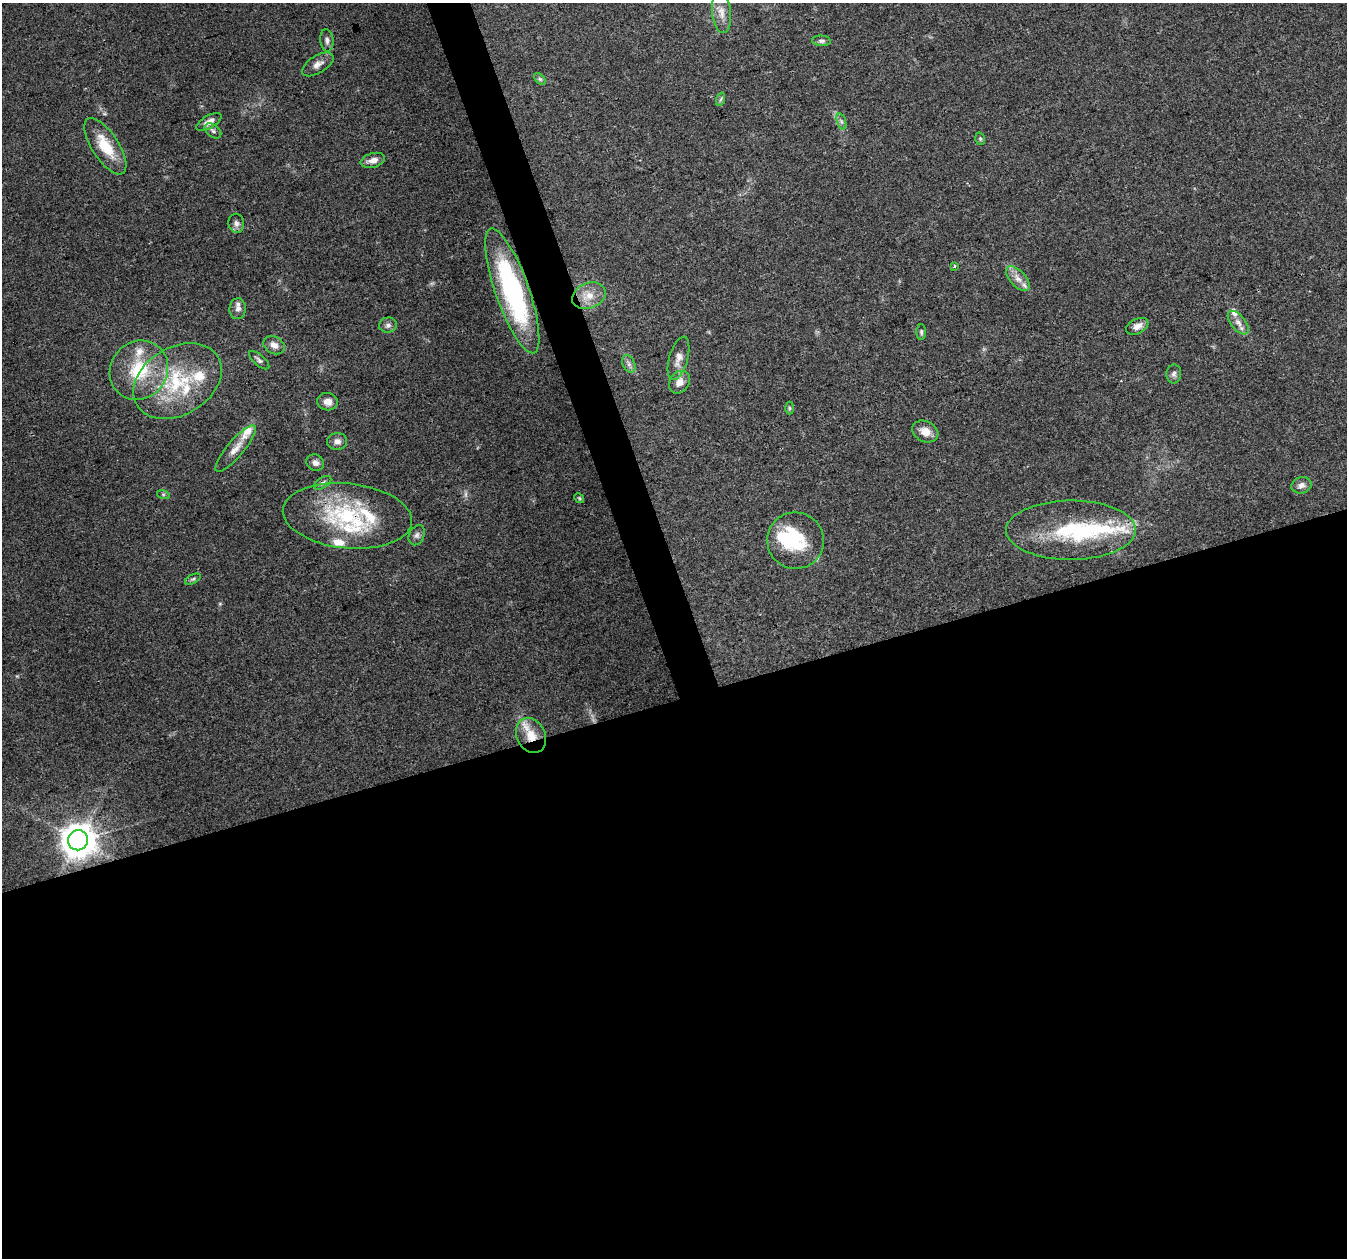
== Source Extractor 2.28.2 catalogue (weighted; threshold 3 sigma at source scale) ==
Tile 15 of 4 x 4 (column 3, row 4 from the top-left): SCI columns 2692-4036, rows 120-1375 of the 5380 x 5206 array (HDU 1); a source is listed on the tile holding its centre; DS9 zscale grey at full resolution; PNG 1349 x 1260 px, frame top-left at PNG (2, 3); each listed source drawn as its Kron ellipse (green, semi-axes under 4 px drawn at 4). Shown black and unused: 46% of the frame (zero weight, under 3 of 4 exposures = <1% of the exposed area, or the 3 px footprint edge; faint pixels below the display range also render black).
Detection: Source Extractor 2.28.2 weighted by HDU 2 'WHT'; one run over the whole footprint, this tile lists its part. Background 0.0848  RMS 0.005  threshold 0.0225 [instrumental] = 3 sigma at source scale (4.5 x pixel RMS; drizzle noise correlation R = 1.50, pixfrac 1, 0.0396/0.0396 arcsec/px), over >= 5 px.
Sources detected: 59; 1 too faint to see at this stretch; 1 inside a brighter object's white glare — neither listed nor drawn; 10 inside a brighter listed object's ellipse — not listed separately; the other 47 listed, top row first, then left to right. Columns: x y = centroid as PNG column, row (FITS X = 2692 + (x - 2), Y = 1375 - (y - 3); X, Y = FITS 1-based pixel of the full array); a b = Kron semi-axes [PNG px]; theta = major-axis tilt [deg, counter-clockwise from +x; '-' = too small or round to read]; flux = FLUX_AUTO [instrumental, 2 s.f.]
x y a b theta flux
721 12 21 9 -84 5.3
327 40 11 6 -84 1.8
821 41 9 5 -5 1.4
318 64 18 8 32 3.7
540 79 7 4 -44 0.93
721 99 7 4 70 0.83
209 122 14 6 30 3.2
841 122 8 4 -71 1.1
213 131 9 6 -39 1.4
980 139 6 5 - 0.76
105 146 32 13 -57 15
373 160 12 7 15 3.5
236 223 9 8 - 2
955 266 3 3 - 1.4
1018 279 15 8 -48 4.2
512 291 66 17 -71 74
589 296 17 12 22 7.3
238 309 10 8 83 2.6
1238 323 14 7 -51 3.3
388 325 9 7 12 1.9
1137 326 12 7 25 3.5
921 332 8 4 89 0.93
274 345 11 8 -29 3.3
678 358 22 9 74 4.7
259 360 12 5 -41 1.6
629 364 9 6 -61 1.7
139 370 31 28 48 26
1174 374 9 7 84 1.6
177 381 47 34 31 42
679 382 12 9 54 4.4
328 402 10 8 -10 3.9
789 408 6 4 -89 0.7
925 431 14 10 -26 5
337 441 10 8 8 2.6
236 448 29 8 49 6.2
315 463 9 8 - 2.5
323 483 10 5 33 1.3
1301 485 10 8 16 2.7
163 494 6 4 -19 0.79
579 498 5 4 - 0.71
347 516 65 32 -6 53
1071 530 65 29 0 46
417 535 10 7 64 1.7
795 541 28 28 - 26
193 579 8 4 27 0.96
531 735 18 14 -65 11
78 840 10 10 - 1000
Overlapping masked pixels (flux is a lower limit): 3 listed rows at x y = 512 291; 347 516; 531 735